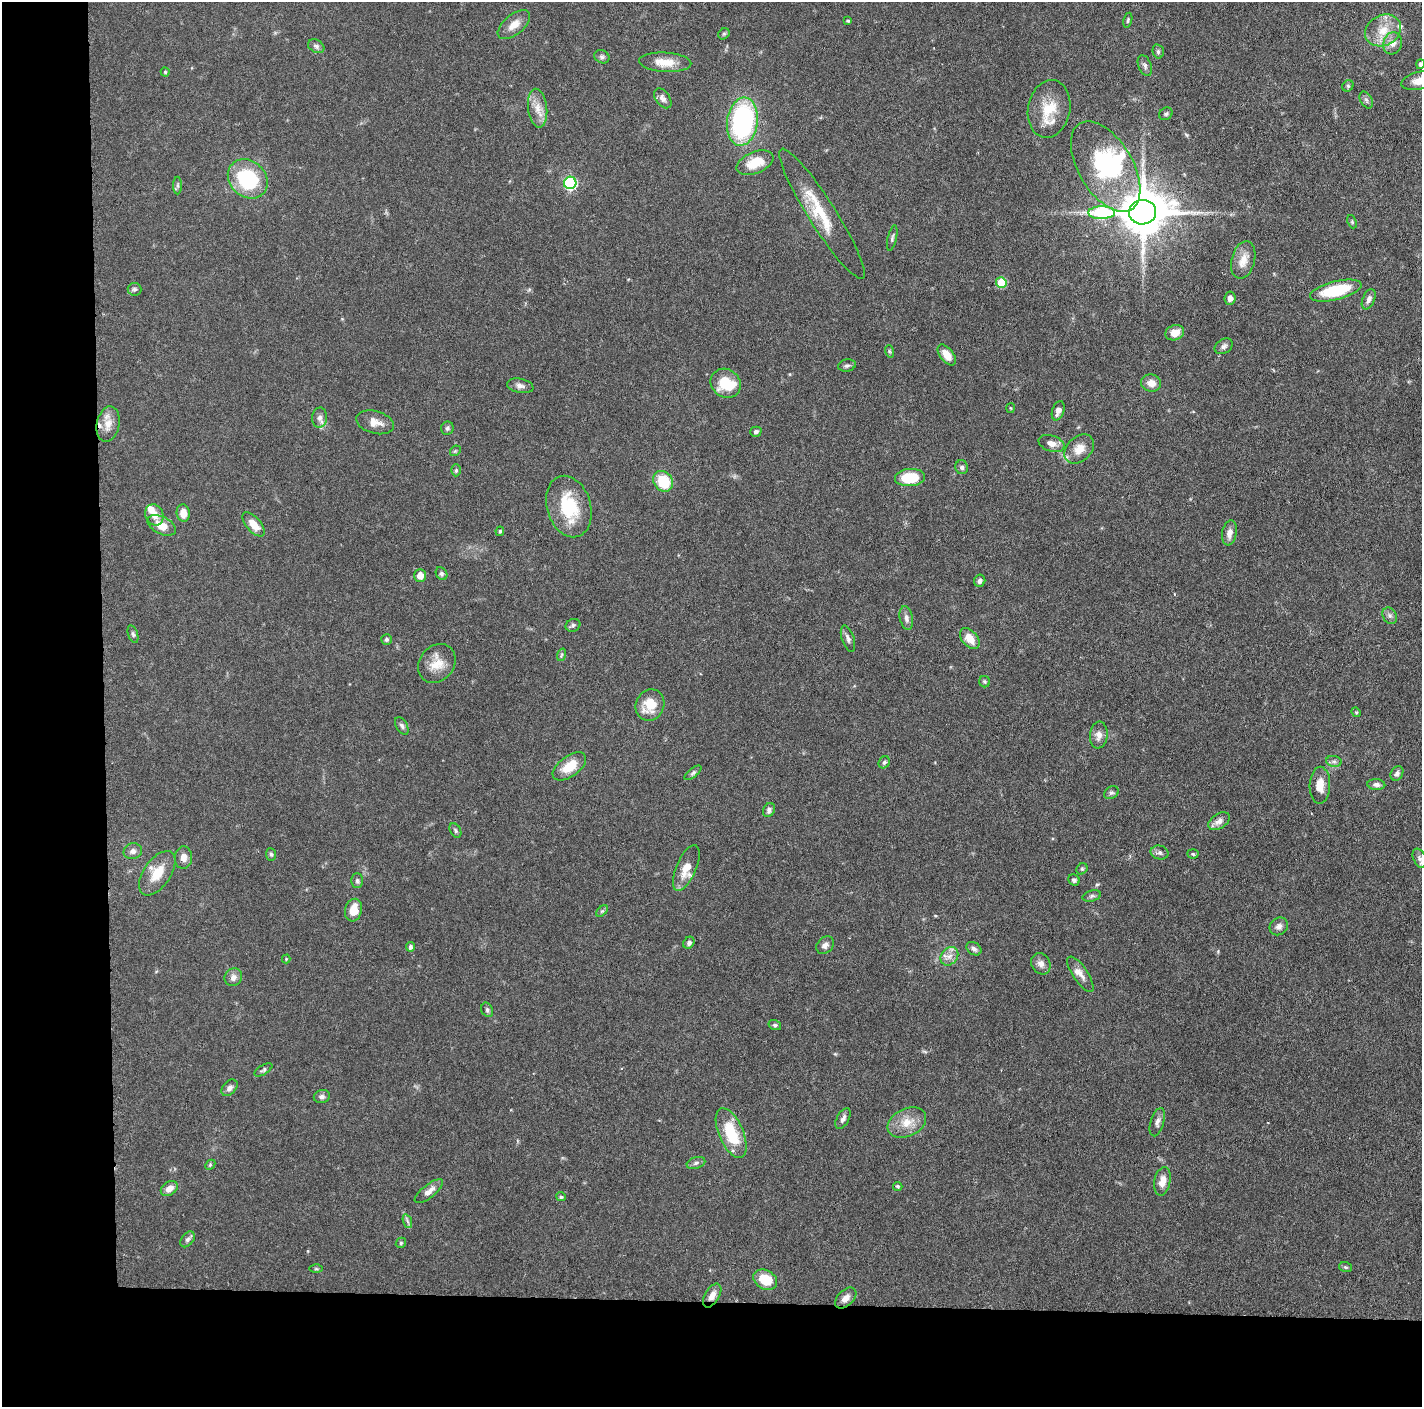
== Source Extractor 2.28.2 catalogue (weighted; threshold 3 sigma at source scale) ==
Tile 7 of 3 x 3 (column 1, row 3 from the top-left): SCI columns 7-1426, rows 12-1416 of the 4271 x 4239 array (HDU 1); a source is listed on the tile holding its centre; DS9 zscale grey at full resolution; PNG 1424 x 1409 px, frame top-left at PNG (2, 2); each listed source drawn as its Kron ellipse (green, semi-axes under 4 px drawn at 4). Shown black and unused: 14% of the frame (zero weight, under 3 of 6 exposures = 1% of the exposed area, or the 3 px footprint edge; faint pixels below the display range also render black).
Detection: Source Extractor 2.28.2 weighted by HDU 2 'WHT'; one run over the whole footprint, this tile lists its part. Background 0.0477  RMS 0.0026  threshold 0.0107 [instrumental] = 3 sigma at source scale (4.09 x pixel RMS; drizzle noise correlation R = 1.36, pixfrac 0.8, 0.05/0.05 arcsec/px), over >= 5 px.
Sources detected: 152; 1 inside a brighter object's white glare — neither listed nor drawn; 9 inside a brighter listed object's ellipse — not listed separately; the other 142 listed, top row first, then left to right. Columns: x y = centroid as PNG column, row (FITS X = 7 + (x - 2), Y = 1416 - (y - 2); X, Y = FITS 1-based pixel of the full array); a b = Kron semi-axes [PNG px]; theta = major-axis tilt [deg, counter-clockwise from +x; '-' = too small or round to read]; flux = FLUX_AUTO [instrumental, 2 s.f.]
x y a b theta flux
1128 20 7 4 77 0.42
848 21 4 3 - 0.31
514 25 19 10 39 2.8
1383 30 19 15 28 5.1
724 34 6 5 - 0.37
1393 43 11 9 73 1.9
316 46 8 6 -28 0.73
1158 51 7 5 -76 0.49
602 57 8 6 -24 0.62
665 62 26 10 -3 4.3
1420 64 5 4 - 0.61
1145 66 11 6 -68 0.8
165 72 4 4 - 0.3
1420 81 19 9 12 3.1
1348 86 6 5 - 0.43
663 98 11 7 -53 1.1
1366 100 9 6 -60 0.64
538 108 19 9 -83 2.9
1049 109 29 21 79 7.4
1166 114 7 6 - 0.51
742 122 24 15 82 38
755 163 19 10 22 5.4
1106 166 50 27 -59 23
248 179 21 18 -43 18
570 183 6 6 - 30
178 185 9 4 90 0.47
1143 212 13 12 - 1100
1102 213 13 6 0 21
822 214 76 13 -58 8.6
1352 222 7 4 -66 0.33
892 238 13 4 77 0.65
1243 260 19 11 75 3
1001 283 5 5 - 7.7
135 289 7 6 - 0.57
1336 291 26 9 14 11
1230 298 6 5 - 1.1
1369 299 10 6 67 1
1175 333 9 7 18 2.4
1224 346 10 7 30 0.87
889 351 6 4 -71 0.36
947 355 12 6 -52 2.9
847 366 9 6 14 0.71
726 383 16 14 -36 6.9
1151 383 10 9 - 2.1
520 386 13 7 -11 1.1
1010 408 5 3 - 0.22
1058 411 10 6 70 1.3
320 418 10 7 87 1.2
375 422 19 11 -15 2.6
108 424 18 11 79 2.8
447 428 6 6 - 0.56
756 432 6 5 - 0.67
1051 444 13 8 -19 1.5
1079 449 17 12 44 2.9
455 451 6 4 43 0.31
962 467 7 6 - 0.63
456 470 6 5 - 0.38
910 478 15 8 4 8.8
663 481 11 9 -52 8.8
569 507 31 22 -73 12
183 513 9 6 -82 2.6
154 515 11 9 -67 2.1
253 524 15 7 -49 3.3
162 525 15 8 -27 3.4
500 531 5 3 - 0.36
1229 533 12 7 81 1.7
441 574 7 5 -58 0.56
420 575 6 6 - 2.4
980 581 6 5 - 0.8
1390 616 8 7 - 0.82
906 618 12 6 -78 1.1
573 625 7 6 - 0.55
133 634 9 4 -71 0.55
970 638 12 7 -49 3
386 639 5 5 - 0.47
848 639 14 6 -72 0.93
561 655 6 4 71 0.38
437 663 21 17 50 4.3
985 682 6 5 - 0.39
650 705 16 14 62 5.4
1356 712 5 4 - 0.3
402 726 9 5 -60 0.68
1099 735 13 9 83 1.7
1334 761 8 5 -7 0.7
884 762 6 5 - 0.48
569 766 19 10 36 4.9
693 773 10 4 39 0.56
1397 773 8 6 59 0.77
1376 784 9 5 -5 0.94
1320 785 18 10 88 3.3
1111 793 8 6 33 0.57
769 810 7 5 62 0.78
1219 821 12 7 34 1.6
455 830 8 5 -61 0.48
133 851 9 8 - 1.2
1160 853 9 7 -12 0.75
271 854 6 5 - 0.46
1193 854 6 4 -6 0.36
183 857 11 8 86 1.8
1420 858 10 6 -65 0.85
686 868 24 10 66 3.9
1082 869 6 5 - 0.4
157 873 25 13 55 5.5
1074 880 6 5 - 0.67
357 881 7 5 -90 0.55
1092 896 9 5 16 0.61
353 910 11 8 75 3.8
602 911 7 4 44 0.42
1279 926 9 8 - 1.2
689 943 6 5 - 0.82
825 945 10 7 43 1.1
410 947 5 4 - 0.7
974 949 8 6 -34 0.8
949 956 10 8 51 1.6
286 959 4 4 - 0.23
1041 964 11 9 -59 1.5
1080 974 21 7 -56 1.8
233 977 9 8 - 1.3
487 1010 7 5 -64 0.58
775 1025 6 5 - 0.47
263 1070 10 4 31 0.51
229 1088 9 6 46 0.95
322 1097 8 6 13 0.75
843 1119 11 6 61 1
907 1122 20 14 26 4.1
1157 1122 14 6 73 1.2
731 1133 27 12 -67 9.7
696 1163 9 5 16 0.68
210 1165 6 4 46 0.33
1162 1181 14 8 79 2.5
898 1186 5 4 - 0.36
169 1189 9 6 34 2
429 1191 17 6 38 1.7
561 1197 5 4 - 0.46
407 1221 7 4 -70 0.55
188 1239 9 6 51 0.73
401 1243 5 4 - 0.36
1346 1267 6 5 - 0.39
316 1269 6 4 -1 0.34
765 1280 13 9 -29 5.6
712 1295 13 7 59 1.8
846 1298 13 8 44 1.8
Isophote crosses this tile's border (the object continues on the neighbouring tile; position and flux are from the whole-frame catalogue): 2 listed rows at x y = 1420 64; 1420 81